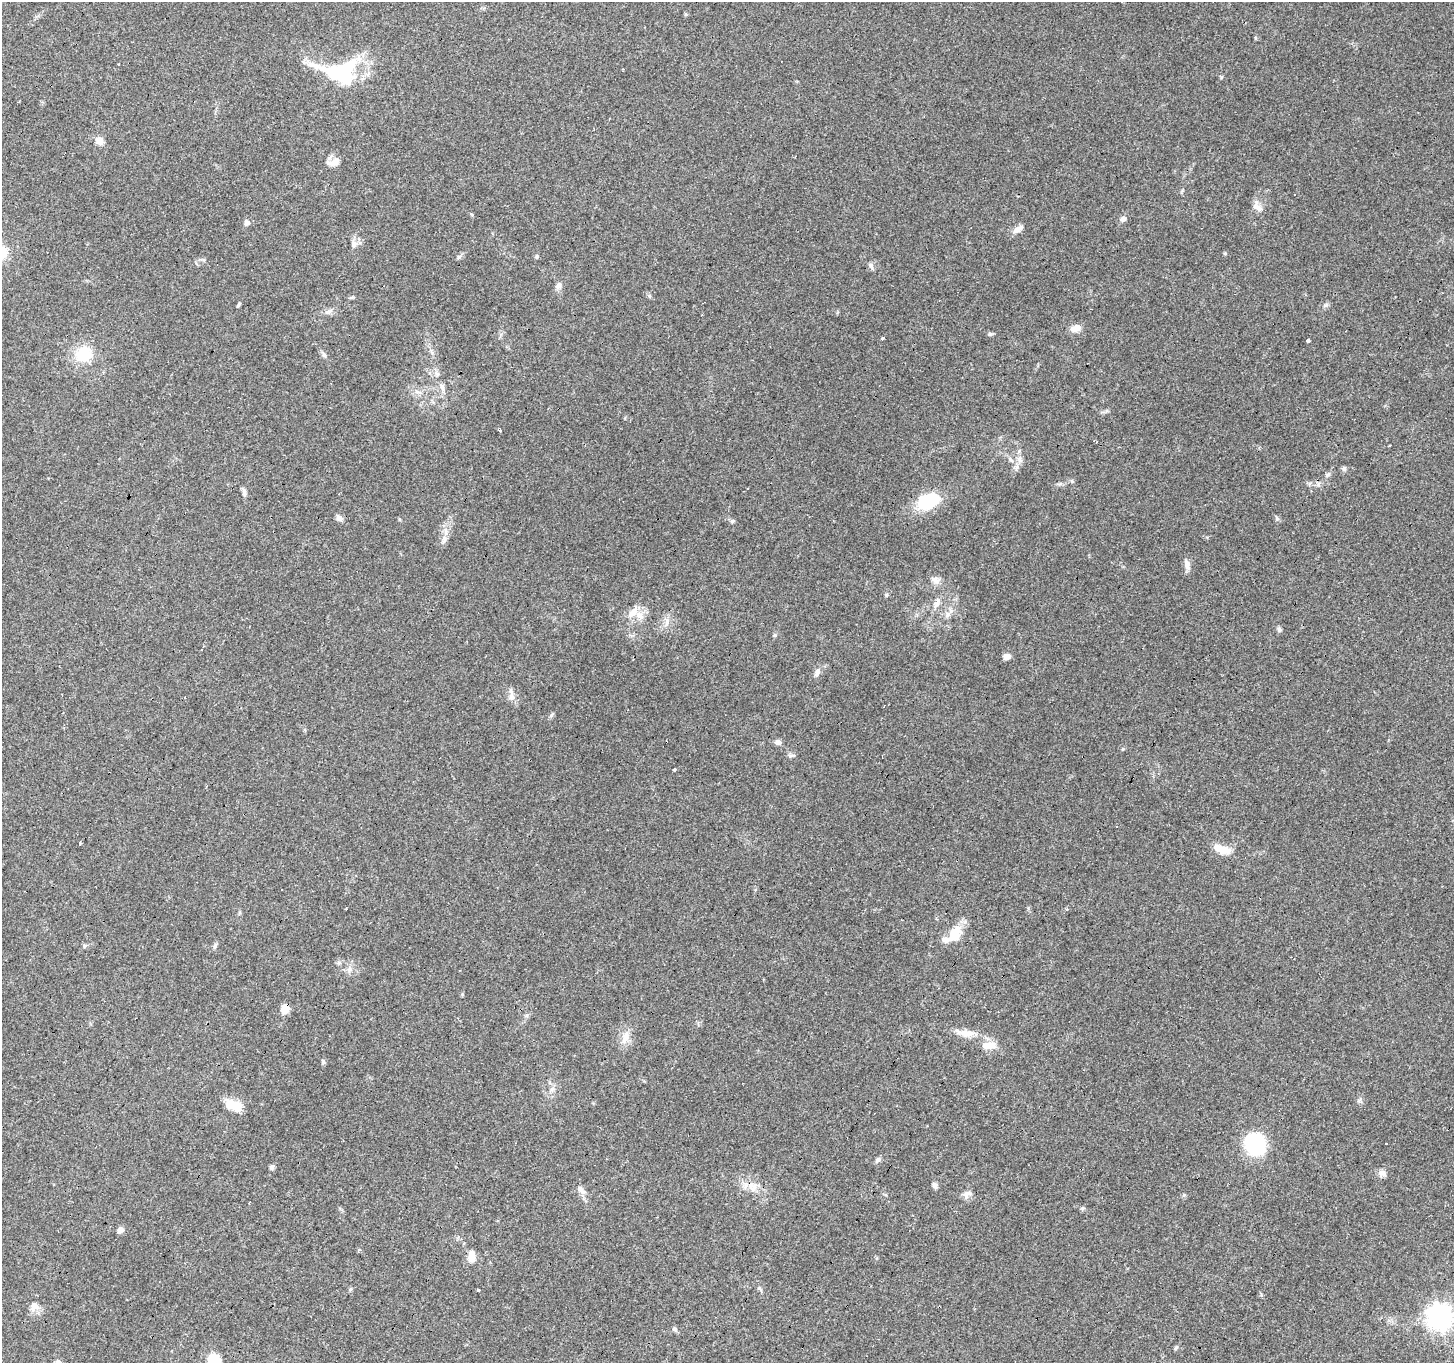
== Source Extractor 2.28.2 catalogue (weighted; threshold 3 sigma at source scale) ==
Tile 7 of 4 x 4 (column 3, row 2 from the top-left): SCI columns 2909-4360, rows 2983-4343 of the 5812 x 5898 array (HDU 1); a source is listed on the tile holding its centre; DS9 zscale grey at full resolution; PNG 1456 x 1365 px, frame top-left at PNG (2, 2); no overlay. Shown black and unused: <1% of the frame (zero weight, under 3 of 4 exposures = <1% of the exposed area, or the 3 px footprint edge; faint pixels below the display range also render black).
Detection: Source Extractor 2.28.2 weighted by HDU 2 'WHT'; one run over the whole footprint, this tile lists its part. Background 0.0596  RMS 0.0053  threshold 0.0237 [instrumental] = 3 sigma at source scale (4.5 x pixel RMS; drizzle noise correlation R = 1.50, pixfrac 1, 0.0396/0.0396 arcsec/px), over >= 5 px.
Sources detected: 105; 11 cosmic-ray / hot-pixel residue — not listed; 4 inside a brighter listed object's ellipse — not listed separately; the other 90 listed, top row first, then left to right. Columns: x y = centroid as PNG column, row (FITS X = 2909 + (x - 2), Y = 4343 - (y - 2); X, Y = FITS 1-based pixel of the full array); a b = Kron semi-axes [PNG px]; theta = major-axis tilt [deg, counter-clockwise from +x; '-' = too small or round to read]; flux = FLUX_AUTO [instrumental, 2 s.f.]
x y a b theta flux
686 14 6 4 -89 0.6
118 64 3 2 - 0.36
340 71 42 25 2 51
99 141 11 8 -53 3.6
336 161 19 9 12 4.1
1257 207 16 7 -37 3
1123 219 10 7 7 1.6
247 223 7 6 - 2
1017 230 11 8 26 3.1
354 244 10 8 86 2.7
459 257 8 5 29 1.1
537 257 5 5 - 0.83
871 266 10 6 -60 1.4
558 285 9 4 38 1.5
238 305 8 3 60 0.67
1326 305 7 6 - 1.2
330 311 9 5 27 1.8
1076 328 13 8 16 4.4
990 334 7 5 -20 0.9
883 338 3 3 - 2.5
1308 341 4 3 - 2.2
84 354 19 17 10 16
324 355 8 5 -62 1.3
441 386 8 5 -58 1.5
500 431 3 3 - 2.5
1011 460 7 4 -45 1.1
1016 467 10 8 35 2.2
1344 468 7 6 - 1.2
1328 474 8 4 45 1.1
1318 484 7 4 89 1.1
748 488 2 2 - 0.46
244 492 12 5 -87 1.8
339 494 2 2 - 0.55
927 501 23 14 18 28
339 518 10 6 -45 2.4
1277 518 7 5 -48 0.99
732 521 6 5 - 0.89
444 540 14 5 75 2.6
1187 565 14 7 -76 3
936 580 14 7 -21 2.8
886 595 6 4 71 0.68
936 605 14 5 52 2.5
632 613 17 10 53 5.5
948 614 7 6 - 1.7
667 622 16 5 86 2.7
1279 630 7 5 -80 1.2
775 635 6 4 90 0.77
201 650 3 2 - 0.6
1007 656 8 6 -6 2.8
817 672 11 6 63 2.4
512 697 10 8 -3 2.7
551 715 7 5 47 0.95
778 742 9 6 -26 1.9
791 756 10 5 11 1.2
674 770 3 3 - 1.9
80 844 3 3 - 2.2
1222 849 22 9 -16 7.8
346 908 3 2 - 0.41
955 935 17 12 60 12
84 946 5 5 - 0.95
215 946 10 4 67 1.1
350 969 7 4 89 1.4
285 1009 10 8 76 5.6
965 1033 26 9 -12 7.2
625 1037 22 8 75 5.2
989 1044 19 12 -7 7.2
323 1062 6 5 - 0.85
552 1089 7 6 - 1.6
233 1105 19 11 -18 10
1255 1144 20 17 -67 54
878 1160 8 6 38 1.4
272 1167 5 5 - 1.7
1382 1174 11 9 40 2.5
935 1185 8 5 -62 1.7
751 1186 12 9 76 4.3
581 1190 17 7 -45 2.9
967 1194 12 8 40 2.6
1184 1195 6 5 - 0.78
1082 1208 6 5 - 0.89
120 1230 8 7 - 2.1
359 1250 5 4 - 0.75
471 1256 16 9 87 4.8
759 1288 6 4 -44 0.85
478 1290 3 3 - 1
34 1306 12 12 - 4.2
1439 1317 9 9 - 430
674 1329 7 6 - 1.2
1176 1348 6 4 45 0.78
214 1361 15 13 88 14
59 1362 7 7 - 1.8
Overlapping masked pixels (flux is a lower limit): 1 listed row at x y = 285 1009
Isophote crosses this tile's border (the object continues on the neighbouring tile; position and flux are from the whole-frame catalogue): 3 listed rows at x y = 1439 1317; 214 1361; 59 1362
Unlisted compact peaks at least as high as the median listed source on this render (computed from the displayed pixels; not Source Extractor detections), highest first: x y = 1221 77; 1225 253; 1123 749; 649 296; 1072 481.